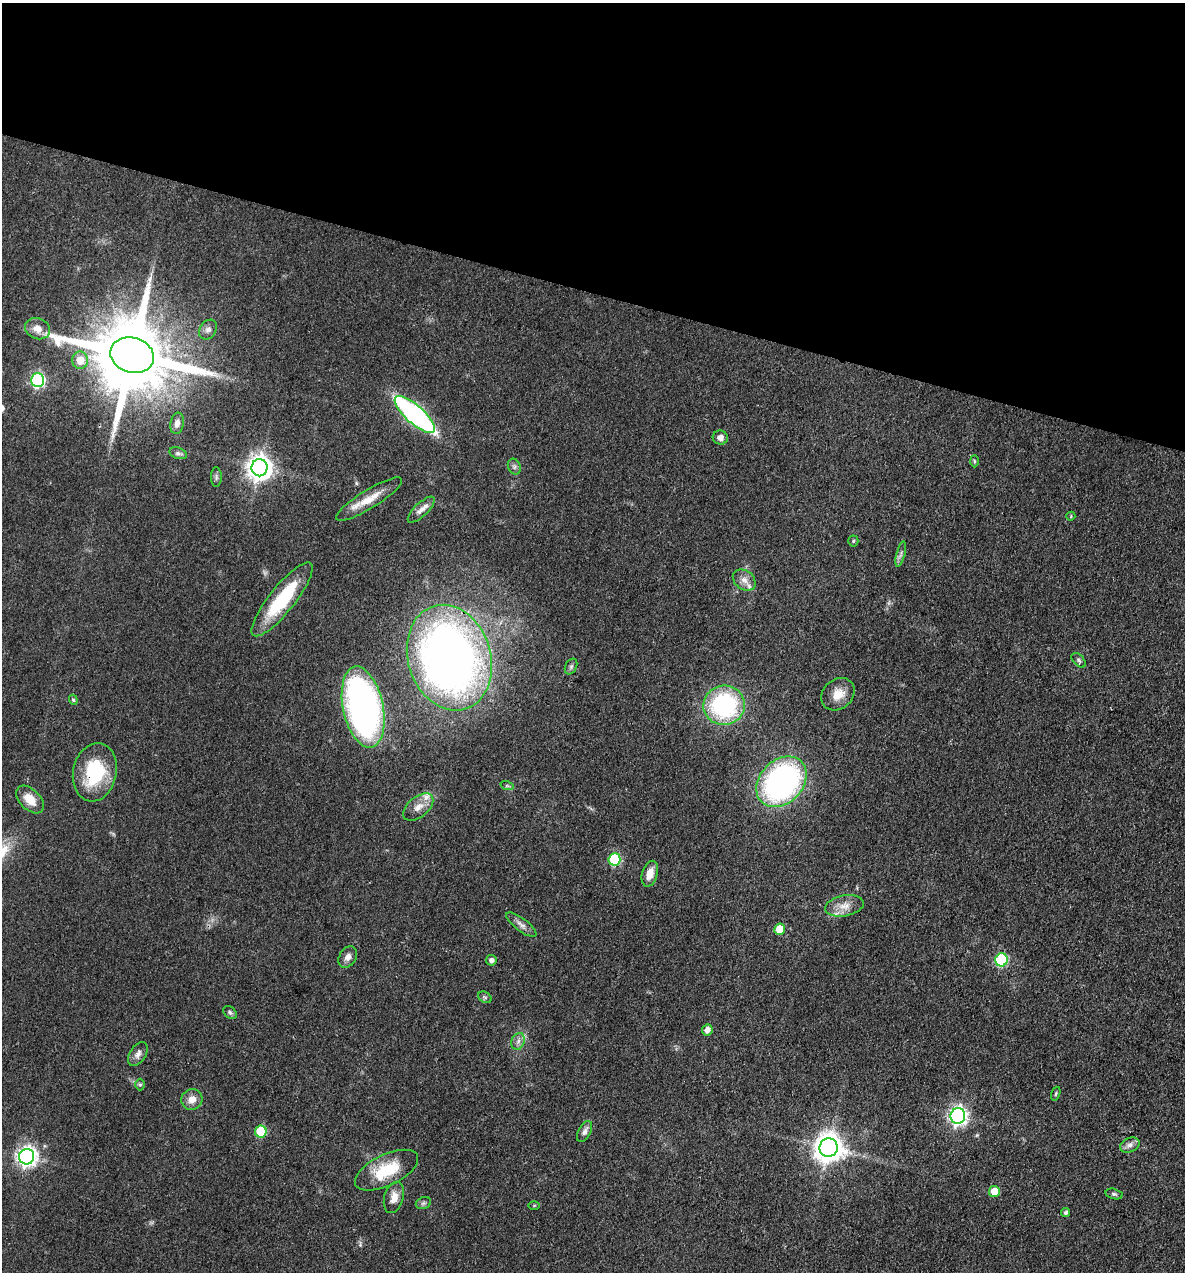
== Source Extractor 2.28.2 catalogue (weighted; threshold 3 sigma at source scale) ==
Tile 2 of 4 x 4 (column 2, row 1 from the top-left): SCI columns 1428-2610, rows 3811-5080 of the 5098 x 5081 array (HDU 1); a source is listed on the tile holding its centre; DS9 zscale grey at full resolution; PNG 1187 x 1274 px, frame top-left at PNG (2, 3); each listed source drawn as its Kron ellipse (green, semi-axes under 4 px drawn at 4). Shown black and unused: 23% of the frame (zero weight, under 3 of 4 exposures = <1% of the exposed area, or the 3 px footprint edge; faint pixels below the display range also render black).
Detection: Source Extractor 2.28.2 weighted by HDU 2 'WHT'; one run over the whole footprint, this tile lists its part. Background 0.078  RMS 0.0068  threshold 0.0305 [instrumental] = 3 sigma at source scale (4.5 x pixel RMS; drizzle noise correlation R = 1.50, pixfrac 1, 0.05/0.05 arcsec/px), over >= 5 px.
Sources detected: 64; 3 inside a brighter listed object's ellipse — not listed separately; the other 61 listed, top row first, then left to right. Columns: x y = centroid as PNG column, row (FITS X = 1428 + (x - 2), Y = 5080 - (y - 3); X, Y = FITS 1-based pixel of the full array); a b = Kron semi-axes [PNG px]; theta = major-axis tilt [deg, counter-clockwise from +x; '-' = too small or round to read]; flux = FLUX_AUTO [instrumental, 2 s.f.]
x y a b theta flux
37 329 13 10 -22 6.5
208 330 10 8 56 3
132 355 22 17 -17 11000
80 360 8 8 - 10
38 380 7 6 - 120
415 414 25 9 -42 190
177 423 11 6 81 3.8
720 438 7 7 - 3.6
178 453 9 5 -20 1.8
974 461 6 4 -88 0.96
514 467 8 6 -70 2
260 468 8 8 - 680
216 477 10 5 -90 1.8
369 499 38 9 32 13
421 510 17 6 44 4.4
1071 516 4 3 - 0.68
853 541 5 5 - 0.97
901 554 13 3 75 1.9
744 580 12 9 -37 4.7
282 599 46 13 51 44
449 658 54 41 -72 530
1079 660 9 5 -46 1.5
571 666 8 5 63 1.6
838 694 18 14 42 9.7
73 700 5 4 - 0.96
724 705 21 19 11 90
363 707 41 20 -78 300
95 772 29 21 78 44
781 782 28 21 46 180
507 786 7 4 -18 1.1
30 799 17 10 -45 11
418 807 17 10 40 6.7
614 859 6 6 - 51
650 874 13 7 73 7
844 906 19 10 11 7.9
521 925 18 6 -37 3.8
780 929 6 5 - 17
348 957 11 8 59 3.8
491 960 5 5 - 2.8
1002 960 6 6 - 69
485 997 7 5 -31 1.3
230 1012 8 5 -39 1.6
707 1030 5 5 - 4.1
518 1041 9 6 69 2.9
138 1054 13 8 59 3.7
140 1084 6 5 - 1
1056 1094 7 4 71 1
192 1099 11 10 - 6.2
958 1116 8 7 - 270
261 1131 6 5 - 38
585 1132 11 6 62 3.1
1130 1145 10 7 23 3.3
829 1148 9 9 - 970
27 1157 8 7 - 360
387 1170 34 15 26 28
994 1191 5 5 - 11
1114 1194 8 5 -15 1.6
394 1197 16 9 74 6.5
423 1203 8 6 20 1.5
534 1205 6 4 1 0.7
1066 1213 4 4 - 1.8
Overlapping masked pixels (flux is a lower limit): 2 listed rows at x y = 132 355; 95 772